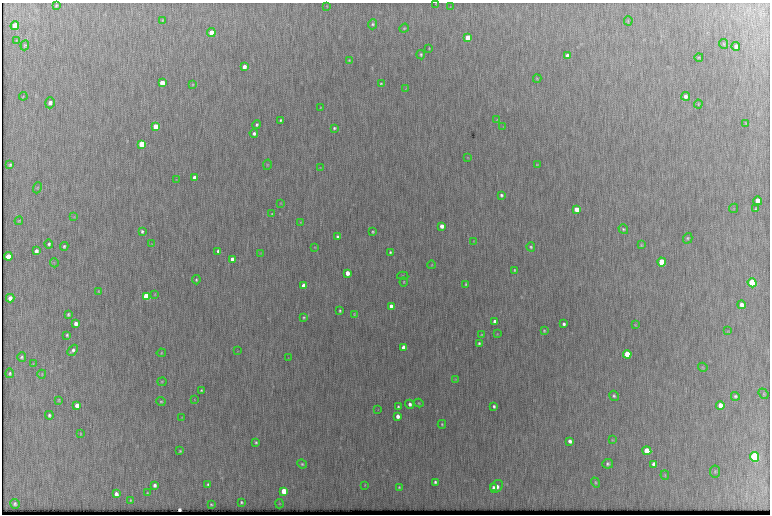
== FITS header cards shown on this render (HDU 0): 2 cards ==
NAXIS1  =                 1536 / length of data axis 1
NAXIS2  =                 1024 / length of data axis 2

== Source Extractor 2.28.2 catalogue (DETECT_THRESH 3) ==
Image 1536 x 1024 px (HDU 0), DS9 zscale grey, zoomed out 1/2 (1 PNG px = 2 x 2 image px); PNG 772 x 516 px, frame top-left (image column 1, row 1023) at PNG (2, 3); each listed source drawn as its Kron ellipse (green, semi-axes under 4 px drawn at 4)
Background 254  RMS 3.8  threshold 11.4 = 3 sigma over >= 5 px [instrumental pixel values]
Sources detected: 168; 1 cannot appear on this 1/2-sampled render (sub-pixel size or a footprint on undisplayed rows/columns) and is neither listed nor drawn; the other 167 listed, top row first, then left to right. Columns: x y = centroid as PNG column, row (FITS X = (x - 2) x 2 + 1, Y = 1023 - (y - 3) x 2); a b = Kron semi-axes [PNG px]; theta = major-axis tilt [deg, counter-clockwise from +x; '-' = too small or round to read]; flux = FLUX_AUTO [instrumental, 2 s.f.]
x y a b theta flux
436 3 2 1 - 360
56 5 3 2 - 710
327 6 3 2 - 320
450 7 3 2 - 330
162 20 4 3 - 720
628 21 5 2 - 470
372 24 5 4 - 1400
15 25 5 4 - 10000
404 28 5 4 - 1000
211 33 4 4 - 9700
468 38 4 4 - 11000
16 40 3 2 - 330
723 44 5 3 - 740
25 45 5 4 - 930
736 46 4 3 - 2700
429 48 3 2 - 480
421 55 5 4 - 1200
567 56 4 3 - 4800
699 57 4 3 - 850
349 60 4 3 - 850
244 67 4 3 - 5200
537 78 4 2 - 670
162 83 4 3 - 15000
381 84 3 3 - 930
193 85 3 2 - 500
406 89 3 2 - 290
23 96 4 3 - 610
686 96 4 4 - 2200
50 103 6 4 72 3600
698 104 4 3 - 670
320 107 3 2 - 450
281 120 3 3 - 1200
497 120 4 3 - 540
746 123 3 3 - 710
257 125 4 4 - 1500
503 126 3 2 - 370
156 127 4 3 - 30000
334 128 3 3 - 1100
254 133 4 4 - 2200
142 144 4 3 - 76000
467 157 3 3 - 490
10 165 4 3 - 1000
267 165 5 3 - 720
537 165 3 2 - 630
320 167 3 2 - 390
194 177 4 3 - 3000
176 179 3 2 - 340
37 188 6 4 68 900
501 195 3 3 - 1500
758 201 4 4 - 7400
280 203 4 3 - 590
734 208 4 3 - 810
577 209 4 3 - 11000
756 209 4 4 - 1100
272 214 3 3 - 640
74 217 3 3 - 620
19 221 4 4 - 780
300 222 4 3 - 530
442 226 3 3 - 4900
623 229 5 4 - 1100
142 231 3 3 - 1400
373 232 3 2 - 910
337 237 4 3 - 1500
688 238 5 5 - 1300
474 241 4 3 - 600
49 244 4 3 - 1600
152 244 3 2 - 280
641 245 4 3 - 590
64 246 4 4 - 1500
315 247 3 2 - 410
531 247 4 4 - 1300
36 251 4 3 - 3100
218 251 3 3 - 1400
390 252 3 2 - 1000
260 253 3 2 - 420
8 256 4 4 - 11000
232 259 3 3 - 3300
662 262 4 4 - 41000
54 263 4 1 - 370
431 265 4 3 - 580
515 270 4 3 - 1000
347 273 3 3 - 7700
403 276 6 4 -4 920
196 280 4 4 - 1000
404 282 4 3 - 680
752 283 4 4 - 74000
304 285 3 3 - 11000
466 285 3 2 - 900
98 291 4 3 - 720
155 294 4 3 - 480
147 296 4 3 - 110000
10 298 4 4 - 4700
742 305 4 4 - 3800
391 307 4 3 - 11000
340 311 3 2 - 1100
68 314 4 3 - 1300
354 314 3 3 - 620
304 317 4 3 - 850
495 322 3 3 - 4200
76 324 4 3 - 4500
564 324 3 3 - 1800
635 325 4 2 - 520
544 331 4 3 - 750
728 331 4 2 - 360
497 334 3 2 - 400
67 335 3 3 - 1100
482 335 3 3 - 700
479 343 3 3 - 1300
404 347 4 3 - 6800
73 350 6 4 47 2400
237 351 2 1 - 210
161 353 4 4 - 850
627 354 4 4 - 31000
22 357 5 4 - 1500
288 358 3 2 - 250
33 364 3 3 - 400
703 367 5 3 - 650
10 373 5 3 - 1300
42 374 4 3 - 570
455 379 4 3 - 560
162 382 4 4 - 850
201 391 3 3 - 1100
763 394 6 3 -50 920
614 396 5 4 - 1600
735 396 4 4 - 1400
194 399 3 2 - 350
59 400 3 2 - 770
161 402 4 4 - 1100
419 403 5 3 - 840
410 404 4 4 - 2900
77 405 4 3 - 4300
720 405 4 4 - 5700
494 406 3 3 - 1500
398 407 3 3 - 1100
378 410 3 2 - 250
49 415 4 3 - 1500
398 416 4 3 - 4100
182 417 3 3 - 390
442 424 4 3 - 790
80 434 3 2 - 480
612 440 4 3 - 620
570 441 4 3 - 2600
256 442 3 3 - 1100
180 451 2 2 - 690
647 451 4 4 - 20000
755 457 5 4 - 190000
302 464 5 4 - 1200
608 464 5 5 - 1800
654 464 4 3 - 3300
715 471 6 5 - 1300
665 475 5 2 - 540
435 482 3 3 - 1500
596 482 5 4 - 1000
155 485 4 4 - 2300
208 485 4 3 - 1400
365 485 4 3 - 540
497 486 7 5 45 4900
399 487 3 2 - 790
494 487 3 3 - 1900
284 491 4 3 - 20000
147 493 3 2 - 590
116 494 4 3 - 4000
131 500 3 2 - 850
241 502 3 2 - 1000
15 504 5 4 - 1900
211 504 3 2 - 850
280 504 5 4 - 680
At the frame edge (FLAGS 8, measured only in part): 1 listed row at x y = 436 3
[1 sub-pixel or undisplayed-footprint detection neither listed nor drawn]